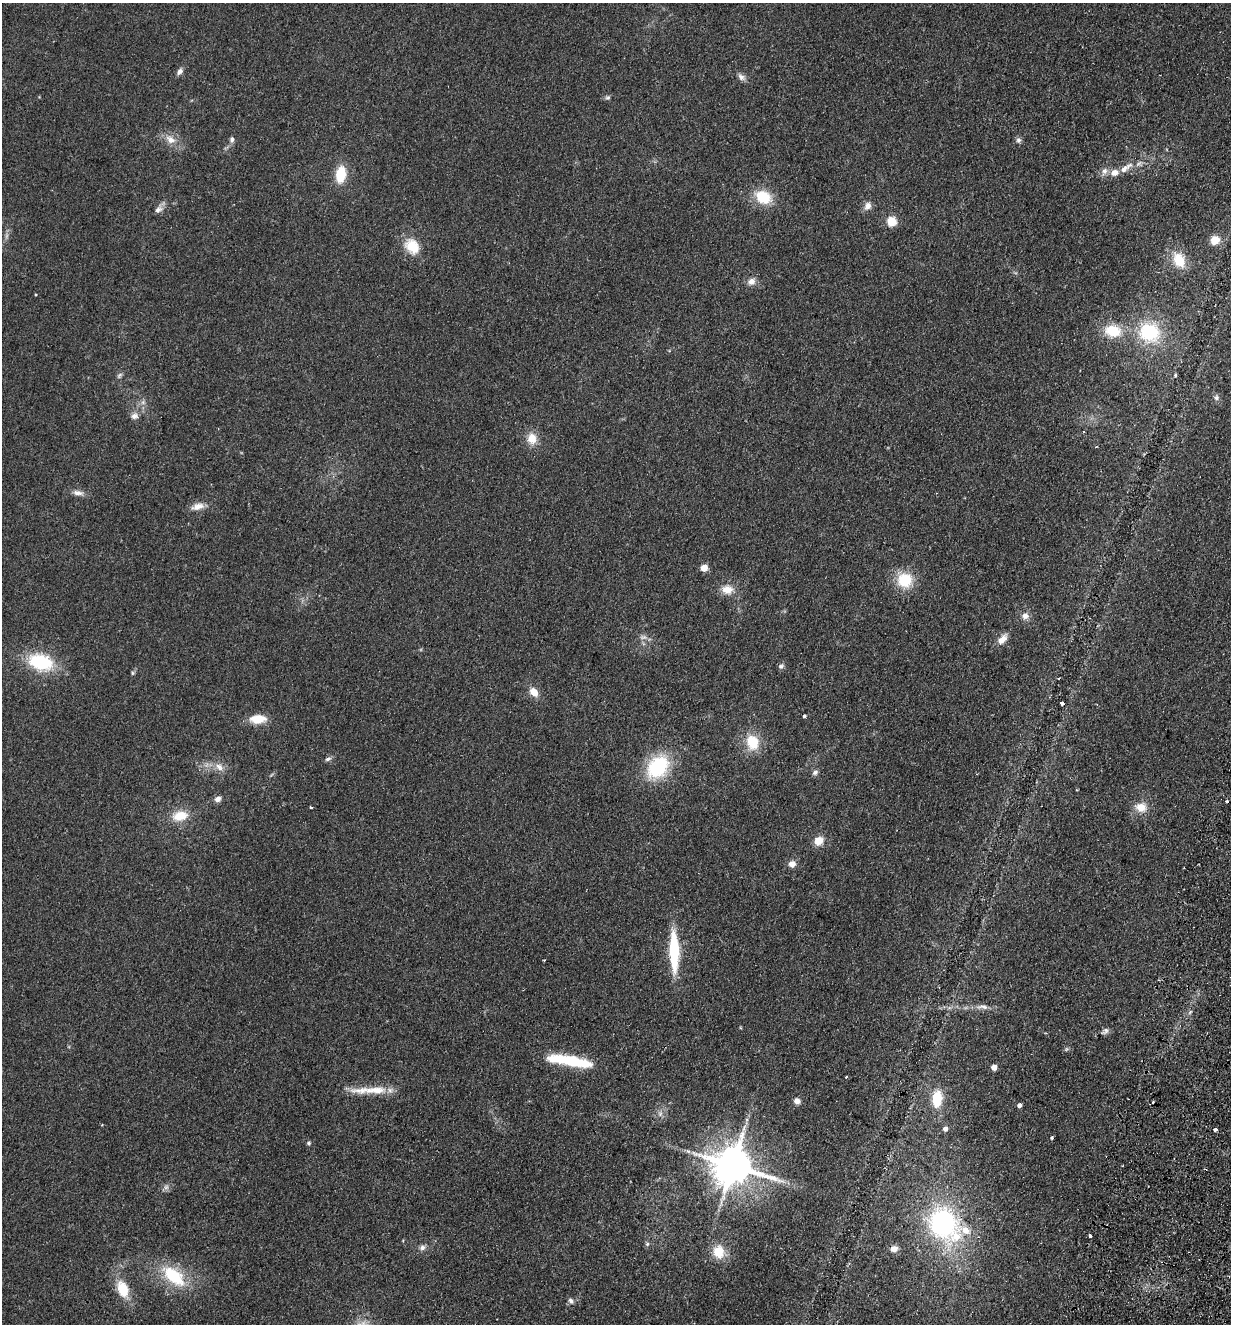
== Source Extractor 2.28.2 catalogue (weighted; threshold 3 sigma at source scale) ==
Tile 6 of 4 x 4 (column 2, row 2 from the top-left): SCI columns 1540-2768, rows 2663-3984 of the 5410 x 5325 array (HDU 1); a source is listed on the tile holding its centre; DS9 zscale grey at full resolution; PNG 1233 x 1326 px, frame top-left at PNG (2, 3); no overlay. Shown black and unused: <1% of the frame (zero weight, under 2 of 3 exposures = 3% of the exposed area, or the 3 px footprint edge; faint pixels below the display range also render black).
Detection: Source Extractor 2.28.2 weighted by HDU 2 'WHT'; one run over the whole footprint, this tile lists its part. Background 0.133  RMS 0.01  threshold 0.0471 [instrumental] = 3 sigma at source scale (4.5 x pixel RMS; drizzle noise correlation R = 1.50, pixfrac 1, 0.05/0.05 arcsec/px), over >= 5 px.
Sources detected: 87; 3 too faint to see at this stretch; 2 inside a brighter object's white glare — not listed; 3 inside a brighter listed object's ellipse — not listed separately; the other 79 listed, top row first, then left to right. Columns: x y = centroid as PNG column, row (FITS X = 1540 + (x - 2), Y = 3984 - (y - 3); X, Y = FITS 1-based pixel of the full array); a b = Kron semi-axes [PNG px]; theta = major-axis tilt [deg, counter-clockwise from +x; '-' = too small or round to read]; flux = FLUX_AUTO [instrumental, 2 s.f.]
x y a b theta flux
180 71 8 6 56 4
741 77 11 7 -43 4.3
608 98 6 6 - 2.1
171 140 13 9 -33 10
232 140 9 6 83 3
1018 140 7 7 - 3
1126 168 23 8 36 12
1104 171 9 8 - 5.1
341 174 18 11 82 27
763 197 18 14 -26 31
868 206 11 8 60 6.1
158 210 10 7 31 4.8
891 221 5 5 - 54
1215 240 9 8 - 16
412 246 15 12 -55 27
1179 260 17 12 -63 26
751 281 9 9 - 6.1
1113 331 16 11 -10 29
1149 332 22 20 -19 63
1175 375 5 3 - 1.2
1216 398 8 7 - 3.1
143 402 7 6 - 3
134 416 10 8 13 5.1
532 438 13 11 -80 14
1096 447 4 3 - 1
78 493 15 7 -6 6
198 506 18 9 15 9
704 568 5 4 - 24
905 580 17 17 - 34
727 589 13 10 -8 13
1025 616 9 9 - 6
643 637 11 6 0 4.2
1002 639 15 8 46 9.1
41 662 26 17 -18 62
781 666 8 6 27 2.7
133 673 5 5 - 1.5
534 692 12 8 -50 9.9
1062 703 4 3 - 3.6
804 716 4 3 - 1.9
258 719 21 11 1 16
752 742 17 13 -73 28
328 759 9 5 19 2.6
219 767 14 9 -38 8.1
658 767 26 19 48 74
815 772 8 6 29 2.9
218 799 8 7 - 4.5
1226 801 3 3 - 4.3
311 807 3 3 - 9
1141 807 14 12 -5 14
180 816 18 11 12 21
818 841 10 8 26 13
792 864 8 8 - 6.4
674 951 43 10 -88 60
983 1007 17 7 -4 6.6
1106 1031 10 7 69 3
1066 1049 6 4 71 1.4
571 1061 21 15 -13 27
994 1067 5 4 - 11
369 1090 55 8 1 24
937 1099 16 10 82 30
797 1101 7 7 - 4.9
1152 1102 3 2 - 1.3
1019 1105 4 4 - 4.2
660 1114 7 6 - 3.2
945 1129 6 5 - 4
1215 1130 4 3 - 11
1052 1138 3 3 - 1.9
309 1143 5 5 - 1.9
688 1151 8 4 -36 2.3
733 1166 12 11 - 3700
943 1223 50 40 -64 160
1090 1236 4 3 - 3.4
647 1244 6 5 - 1.9
422 1247 9 7 18 3.8
894 1249 10 8 -3 5.7
718 1252 15 12 -81 20
174 1276 34 17 -38 50
123 1289 21 12 -68 26
571 1301 8 6 -51 3.3